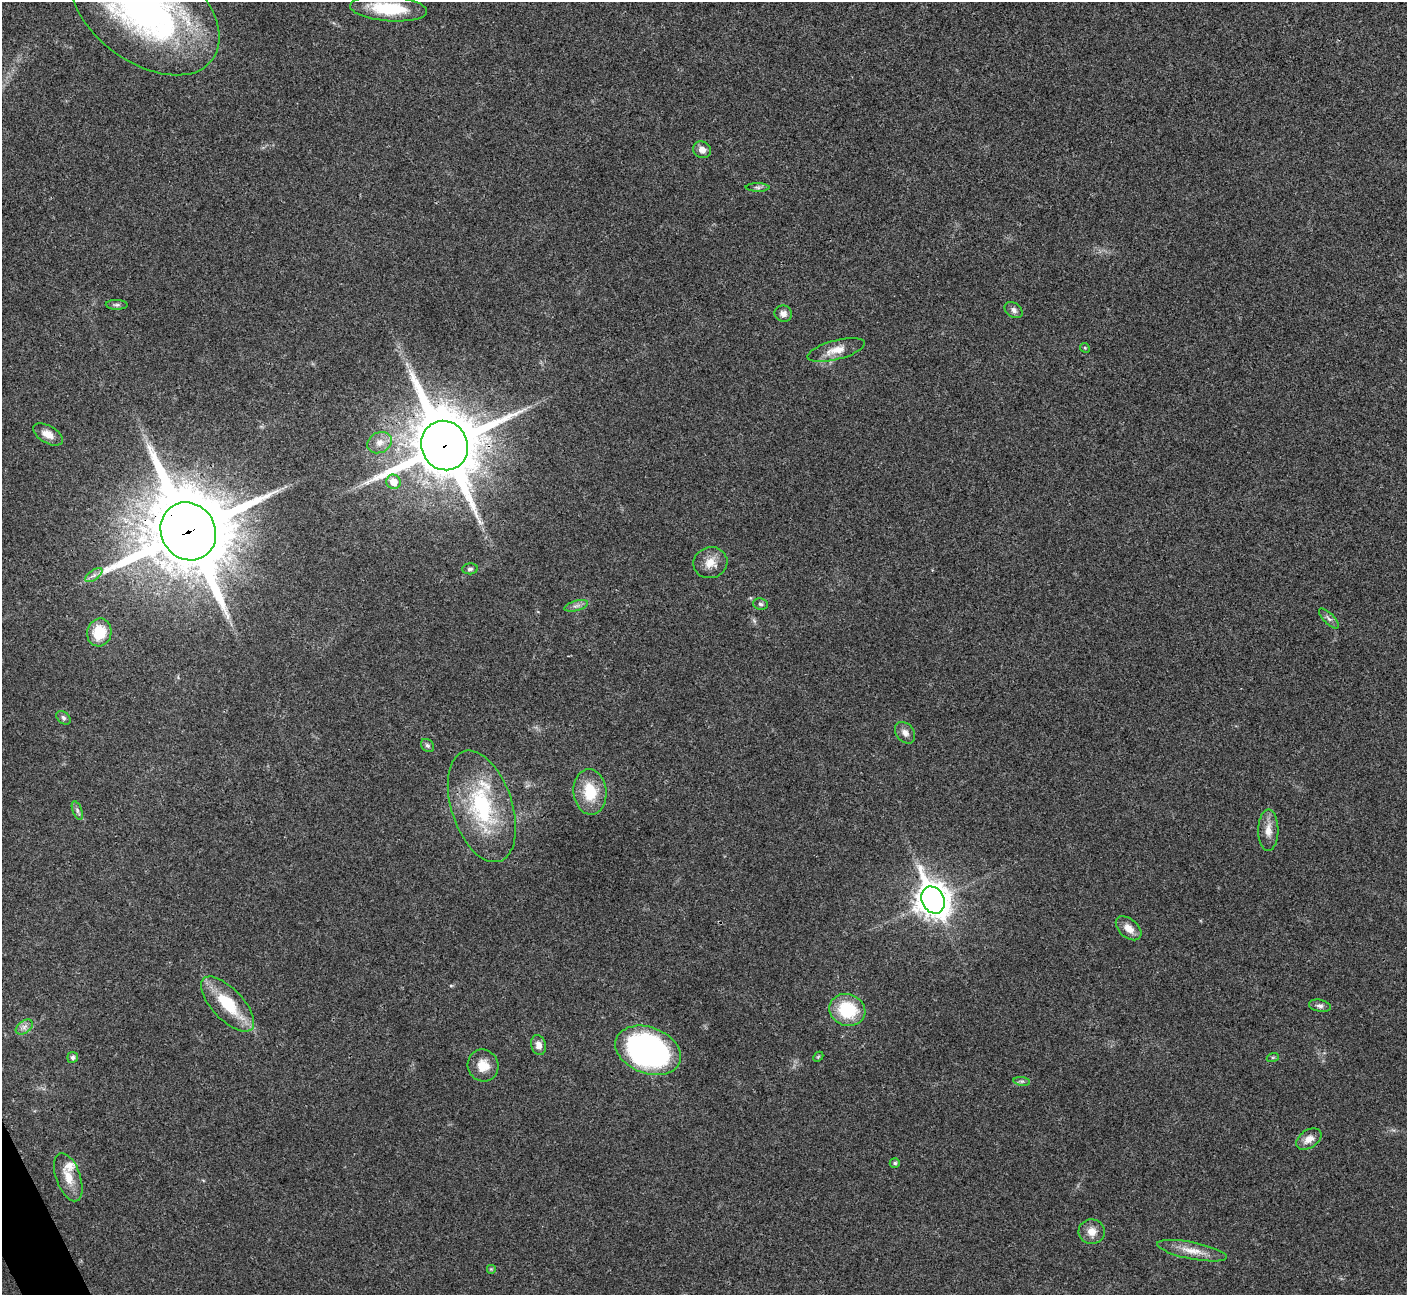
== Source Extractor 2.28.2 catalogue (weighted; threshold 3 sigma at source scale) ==
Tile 7 of 4 x 4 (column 3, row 2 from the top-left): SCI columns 2813-4217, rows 2743-4035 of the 5628 x 5617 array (HDU 1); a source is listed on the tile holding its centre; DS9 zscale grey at full resolution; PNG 1409 x 1297 px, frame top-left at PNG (2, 2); each listed source drawn as its Kron ellipse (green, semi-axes under 4 px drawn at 4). Shown black and unused: <1% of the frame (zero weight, under 3 of 4 exposures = <1% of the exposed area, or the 3 px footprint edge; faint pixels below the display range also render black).
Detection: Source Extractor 2.28.2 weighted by HDU 2 'WHT'; one run over the whole footprint, this tile lists its part. Background 0.0214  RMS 0.004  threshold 0.0181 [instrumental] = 3 sigma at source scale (4.5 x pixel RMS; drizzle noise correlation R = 1.50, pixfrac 1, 0.05/0.05 arcsec/px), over >= 5 px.
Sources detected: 48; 1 inside a brighter listed object's ellipse — not listed separately; the other 47 listed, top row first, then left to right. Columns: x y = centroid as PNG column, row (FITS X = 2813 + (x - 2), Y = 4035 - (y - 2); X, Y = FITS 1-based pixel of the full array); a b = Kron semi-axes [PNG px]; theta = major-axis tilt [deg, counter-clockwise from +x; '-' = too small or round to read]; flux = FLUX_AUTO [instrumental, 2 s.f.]
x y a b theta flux
389 9 38 12 -5 19
145 10 84 52 -36 150
702 150 9 8 - 2.8
758 187 12 4 -1 1
117 305 11 5 -1 0.98
1014 310 10 7 -36 1.5
783 314 8 8 - 2.2
1085 348 5 4 - 0.45
836 350 29 9 14 5.8
48 434 16 8 -29 4.1
379 443 13 10 28 3.5
445 446 25 23 -63 3200
393 482 7 7 - 5
188 531 30 27 -58 4800
710 563 17 15 17 5.4
470 569 8 5 2 0.98
94 575 10 5 35 1.5
761 604 7 5 -5 0.93
576 606 12 5 15 1.6
1329 618 13 5 -46 1.4
99 632 14 12 78 12
63 718 8 5 -41 0.99
905 733 12 9 -51 2.4
427 746 7 5 -44 0.91
590 792 23 16 -84 14
482 806 58 30 -72 42
77 810 10 4 -69 1.2
1268 830 21 10 89 4.5
933 900 14 11 -64 650
1129 928 15 9 -41 4.1
227 1004 35 15 -47 18
1320 1006 11 6 -10 1.4
847 1010 18 16 -20 20
24 1027 9 6 36 1.8
539 1045 10 7 -75 2.5
648 1050 34 23 -21 110
73 1057 5 5 - 1.2
818 1057 6 4 44 0.46
1273 1057 6 4 19 0.5
483 1066 16 15 - 6
1022 1081 8 4 -8 0.93
1309 1139 14 9 34 3.6
895 1163 5 4 - 0.72
68 1177 25 12 -70 6.5
1092 1232 13 12 - 4
1192 1251 35 8 -11 6.3
491 1269 5 5 - 0.53
Overlapping masked pixels (flux is a lower limit): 2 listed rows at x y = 445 446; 188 531
Isophote crosses this tile's border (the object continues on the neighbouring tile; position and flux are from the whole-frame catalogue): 1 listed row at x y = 145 10